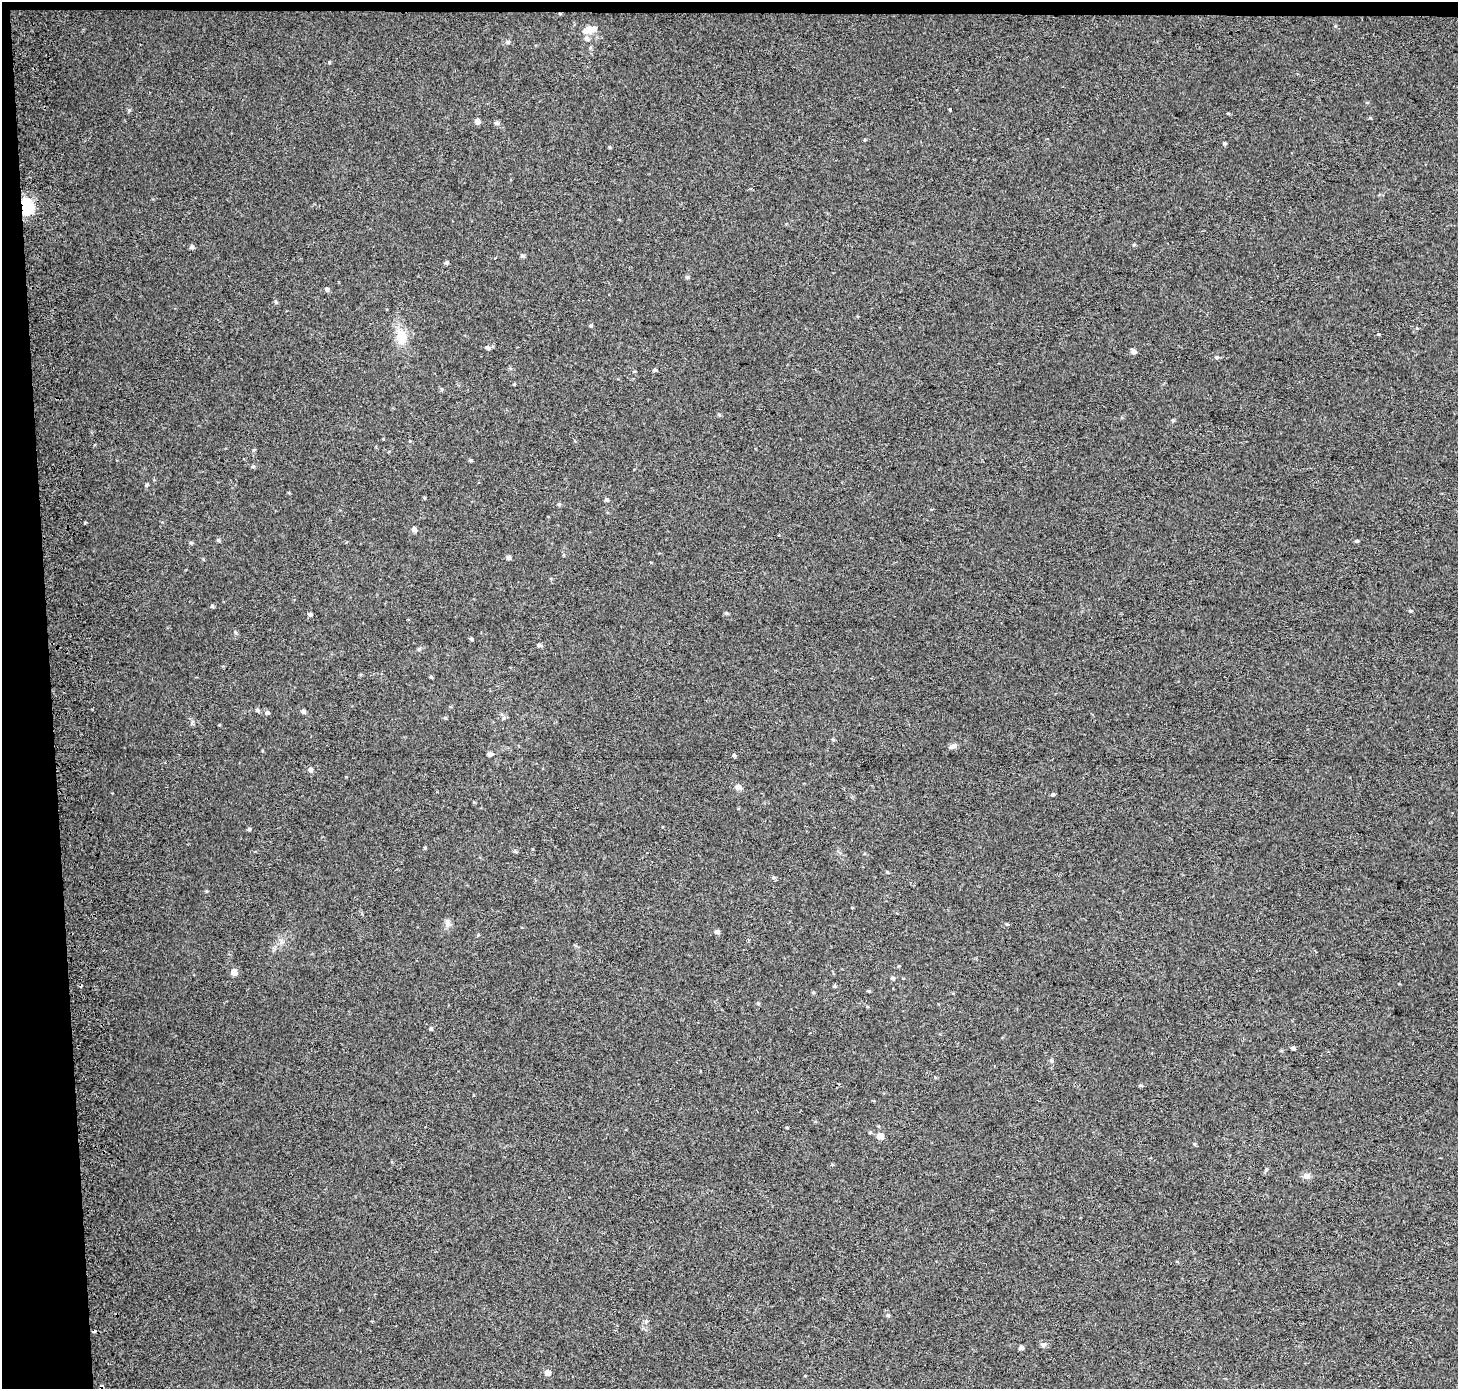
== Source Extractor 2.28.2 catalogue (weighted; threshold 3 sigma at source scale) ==
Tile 1 of 3 x 3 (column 1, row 1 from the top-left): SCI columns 73-1528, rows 2774-4160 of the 4514 x 4169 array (HDU 1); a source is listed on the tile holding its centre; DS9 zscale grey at full resolution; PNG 1460 x 1391 px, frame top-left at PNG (2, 2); no overlay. Shown black and unused: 4% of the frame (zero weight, under 2 of 3 exposures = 2% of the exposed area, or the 3 px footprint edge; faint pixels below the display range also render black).
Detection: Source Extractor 2.28.2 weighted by HDU 2 'WHT'; one run over the whole footprint, this tile lists its part. Background 0.0549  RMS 0.012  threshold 0.054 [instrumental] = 3 sigma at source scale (4.5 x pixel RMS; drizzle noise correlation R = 1.50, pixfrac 1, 0.0396/0.0396 arcsec/px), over >= 5 px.
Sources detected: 73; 3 cosmic-ray / hot-pixel residue — not listed; the other 70 listed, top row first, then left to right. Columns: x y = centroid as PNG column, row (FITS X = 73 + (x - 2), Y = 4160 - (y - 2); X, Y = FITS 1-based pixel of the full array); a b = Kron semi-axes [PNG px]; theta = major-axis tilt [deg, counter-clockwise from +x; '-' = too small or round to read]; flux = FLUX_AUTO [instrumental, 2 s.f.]
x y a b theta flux
590 30 20 9 14 12
508 42 6 5 - 2.1
950 110 3 3 - 9.8
477 121 5 5 - 4.9
496 123 7 5 1 2.7
1224 143 5 4 - 1.5
26 207 7 6 - 270
192 247 6 5 - 2.5
522 256 6 5 - 1.8
446 263 6 4 11 1.9
687 277 6 5 - 1.8
327 289 5 5 - 2.1
276 302 5 5 - 1.6
590 326 6 3 18 1.2
401 337 22 15 -86 21
488 348 6 5 - 2.4
1133 352 7 5 -13 3.4
1217 357 5 4 - 1.9
654 370 5 4 - 1.7
1173 420 5 4 - 1.3
470 460 5 3 - 1.2
253 466 6 4 1 1.5
146 485 5 4 - 1.6
606 500 6 5 - 1.8
559 504 5 5 - 1.5
414 529 6 5 - 4
218 540 5 5 - 1.6
1357 541 5 4 - 1.5
191 543 5 4 - 1.4
509 557 5 5 - 2.6
212 606 5 4 - 1.6
1410 611 4 4 - 1.4
310 614 5 4 - 2.5
471 639 5 4 - 1.6
539 645 7 4 -9 2.3
419 649 5 5 - 1.7
431 677 5 3 - 1.3
257 710 6 5 - 2
303 711 5 5 - 2.6
267 713 6 5 - 2.2
503 718 6 4 88 1.7
192 722 7 4 46 1.9
952 746 10 6 1 3.4
489 754 7 5 15 2.2
734 755 5 4 - 2.1
310 770 6 6 - 3.5
738 787 8 6 32 4.7
1053 794 5 4 - 1.9
249 829 5 4 - 1.7
515 851 6 3 -70 1.4
773 877 5 4 - 1.6
447 922 13 6 -77 4.5
1007 924 4 4 - 1.2
717 932 6 5 - 3.3
282 942 6 6 - 3.4
234 972 6 6 - 9
893 978 5 5 - 1.9
834 986 5 4 - 1.3
758 1003 5 4 - 1.3
431 1029 5 4 - 1.5
1293 1048 5 4 - 2.2
1051 1061 6 4 -2 1.7
1140 1085 5 4 - 1.5
880 1136 6 5 - 11
1266 1169 6 3 -71 1.3
1307 1176 9 7 2 4.6
888 1315 5 4 - 1.8
1043 1344 8 4 8 2.3
1021 1348 5 4 - 3.3
547 1373 6 5 - 7.2
Overlapping masked pixels (flux is a lower limit): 1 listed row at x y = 26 207
Unlisted compact peaks at least as high as the median listed source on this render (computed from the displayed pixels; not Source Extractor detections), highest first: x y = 129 110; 85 523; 1378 334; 726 613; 425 848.